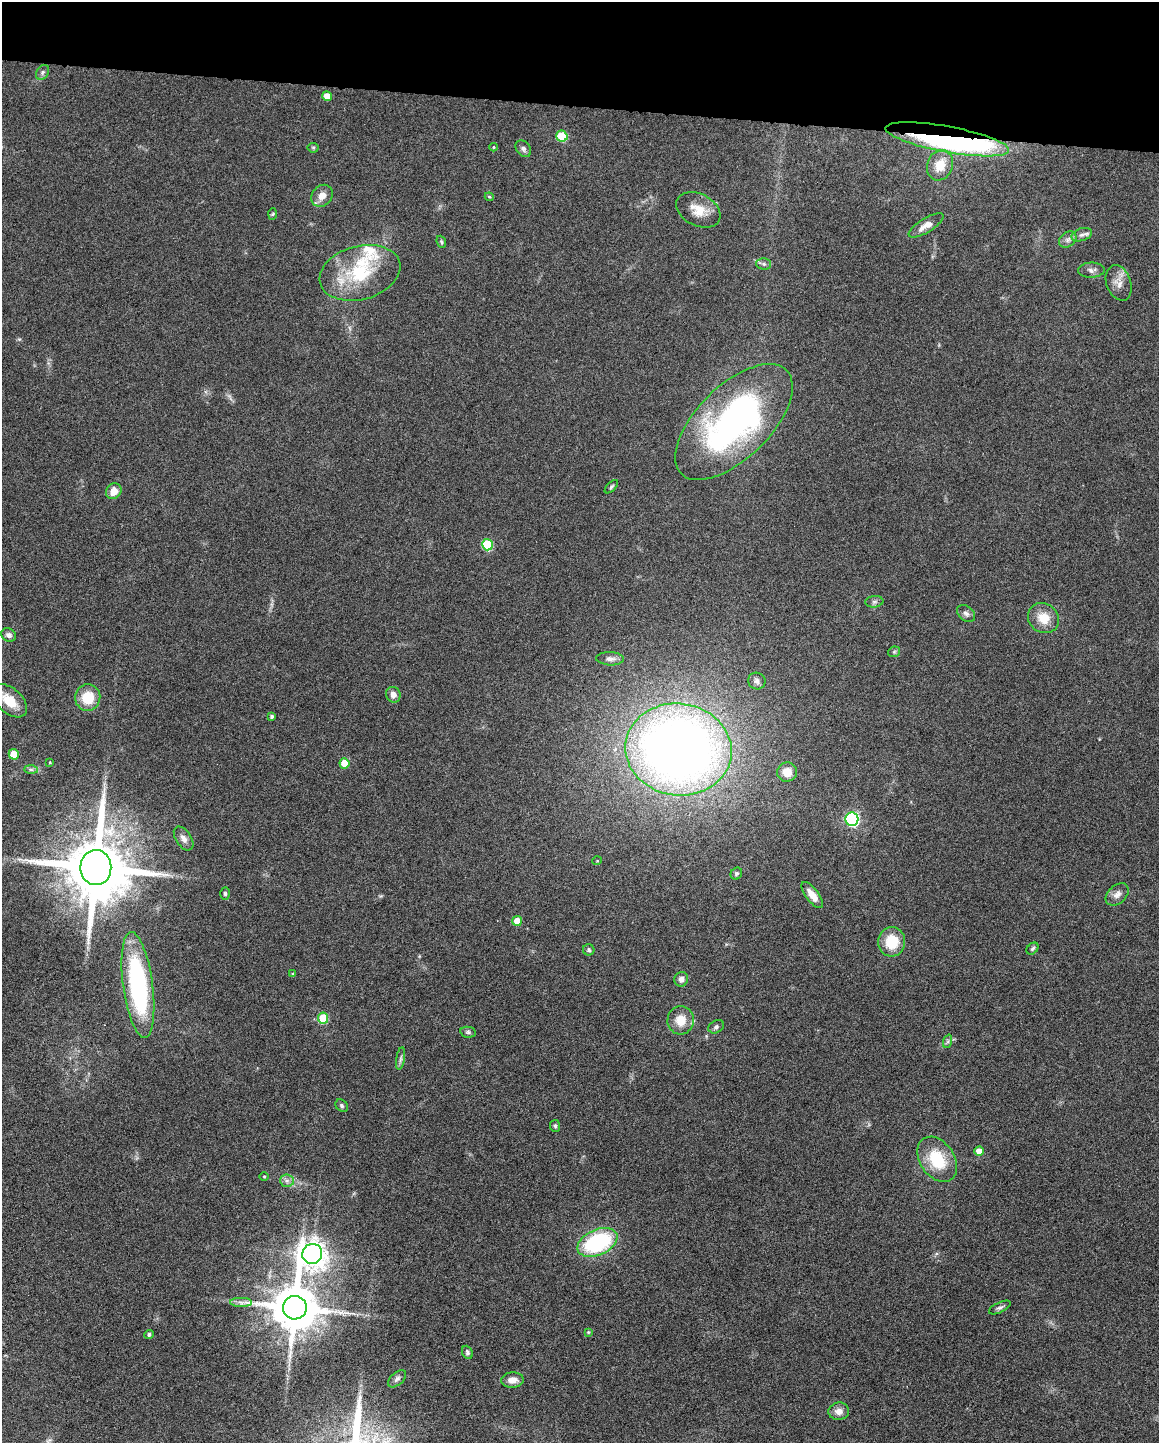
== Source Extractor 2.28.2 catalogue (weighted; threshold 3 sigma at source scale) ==
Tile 2 of 4 x 3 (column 2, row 1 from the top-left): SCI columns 1160-2316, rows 3102-4542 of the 4630 x 4648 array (HDU 1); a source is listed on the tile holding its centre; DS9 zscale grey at full resolution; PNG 1161 x 1445 px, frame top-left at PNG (2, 2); each listed source drawn as its Kron ellipse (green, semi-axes under 4 px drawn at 4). Shown black and unused: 7% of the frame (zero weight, under 4 of 8 exposures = <1% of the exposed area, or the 3 px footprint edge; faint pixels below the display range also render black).
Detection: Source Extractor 2.28.2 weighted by HDU 2 'WHT'; one run over the whole footprint, this tile lists its part. Background 0.0691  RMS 0.0048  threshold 0.0198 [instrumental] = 3 sigma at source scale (4.09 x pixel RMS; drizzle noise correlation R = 1.36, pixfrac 0.8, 0.05/0.05 arcsec/px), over >= 5 px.
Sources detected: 83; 1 inside a brighter object's white glare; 1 long thin detection or spike segment (spike, bleed or trail) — neither listed nor drawn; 2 inside a brighter listed object's ellipse — not listed separately; the other 79 listed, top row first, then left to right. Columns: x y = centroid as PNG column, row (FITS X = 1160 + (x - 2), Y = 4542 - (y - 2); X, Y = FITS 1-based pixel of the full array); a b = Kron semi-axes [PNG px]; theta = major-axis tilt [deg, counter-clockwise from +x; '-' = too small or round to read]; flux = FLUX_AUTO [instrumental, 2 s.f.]
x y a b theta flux
42 72 8 5 57 1.2
327 96 5 4 - 4.6
562 136 5 5 - 19
947 139 63 13 -10 120
493 147 4 4 - 0.48
313 148 5 5 - 0.64
523 149 9 7 -51 1.5
940 165 15 13 70 8.4
322 196 12 10 46 4.2
489 197 4 4 - 0.54
698 210 23 16 -27 8
273 214 6 4 87 0.52
926 225 20 7 32 4.3
1082 235 10 6 19 1.7
1068 240 9 7 39 1.8
441 242 6 4 -69 0.68
764 264 7 5 -2 1.1
1091 270 13 7 2 2.1
360 273 41 27 15 29
1119 283 18 12 -70 4.5
734 422 74 36 44 130
611 487 8 3 45 0.75
114 491 8 7 - 4.9
487 545 6 5 - 26
874 602 9 5 6 1.2
966 613 10 7 -41 1.7
1043 618 16 14 -38 7.9
9 635 8 6 -32 1.7
894 652 6 5 - 0.73
610 659 14 6 -3 2
757 681 9 8 - 1.7
393 695 8 7 - 2.4
88 698 13 12 - 11
10 701 21 12 -41 11
272 716 4 4 - 0.98
678 749 53 46 -8 440
14 754 5 5 - 11
50 762 3 3 - 0.37
344 763 5 5 - 7.1
31 769 7 4 -1 1
787 772 10 9 - 5.1
852 819 6 6 - 89
184 838 13 7 -56 2.5
597 861 5 3 - 0.36
96 868 17 15 -88 4700
736 874 6 5 - 0.79
225 894 6 4 -88 0.77
1117 894 13 9 44 2.7
812 895 15 6 -53 5.4
517 921 5 5 - 6.6
892 942 15 13 85 12
1032 949 7 5 45 0.84
589 950 6 5 - 0.92
293 974 4 4 - 0.61
681 979 7 7 - 2
138 985 53 15 -82 70
323 1018 5 5 - 16
681 1020 14 13 - 7.2
716 1027 8 6 28 1.1
468 1032 8 5 -10 0.92
948 1041 7 4 72 0.87
401 1058 11 4 81 1.3
342 1106 7 5 -49 0.94
555 1126 6 5 - 0.74
979 1151 4 4 - 3.8
937 1159 25 17 -56 18
264 1176 5 3 - 0.45
287 1181 7 6 - 1.6
597 1242 21 12 24 46
312 1254 10 9 - 520
241 1302 11 4 -1 1.7
1000 1307 12 5 25 1.3
295 1308 12 12 - 2400
588 1332 4 4 - 0.45
149 1334 5 4 - 1.1
467 1352 7 5 -66 1
397 1379 11 6 41 1.4
512 1380 11 8 3 3.4
839 1411 10 8 6 3.3
Overlapping masked pixels (flux is a lower limit): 1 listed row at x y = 947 139